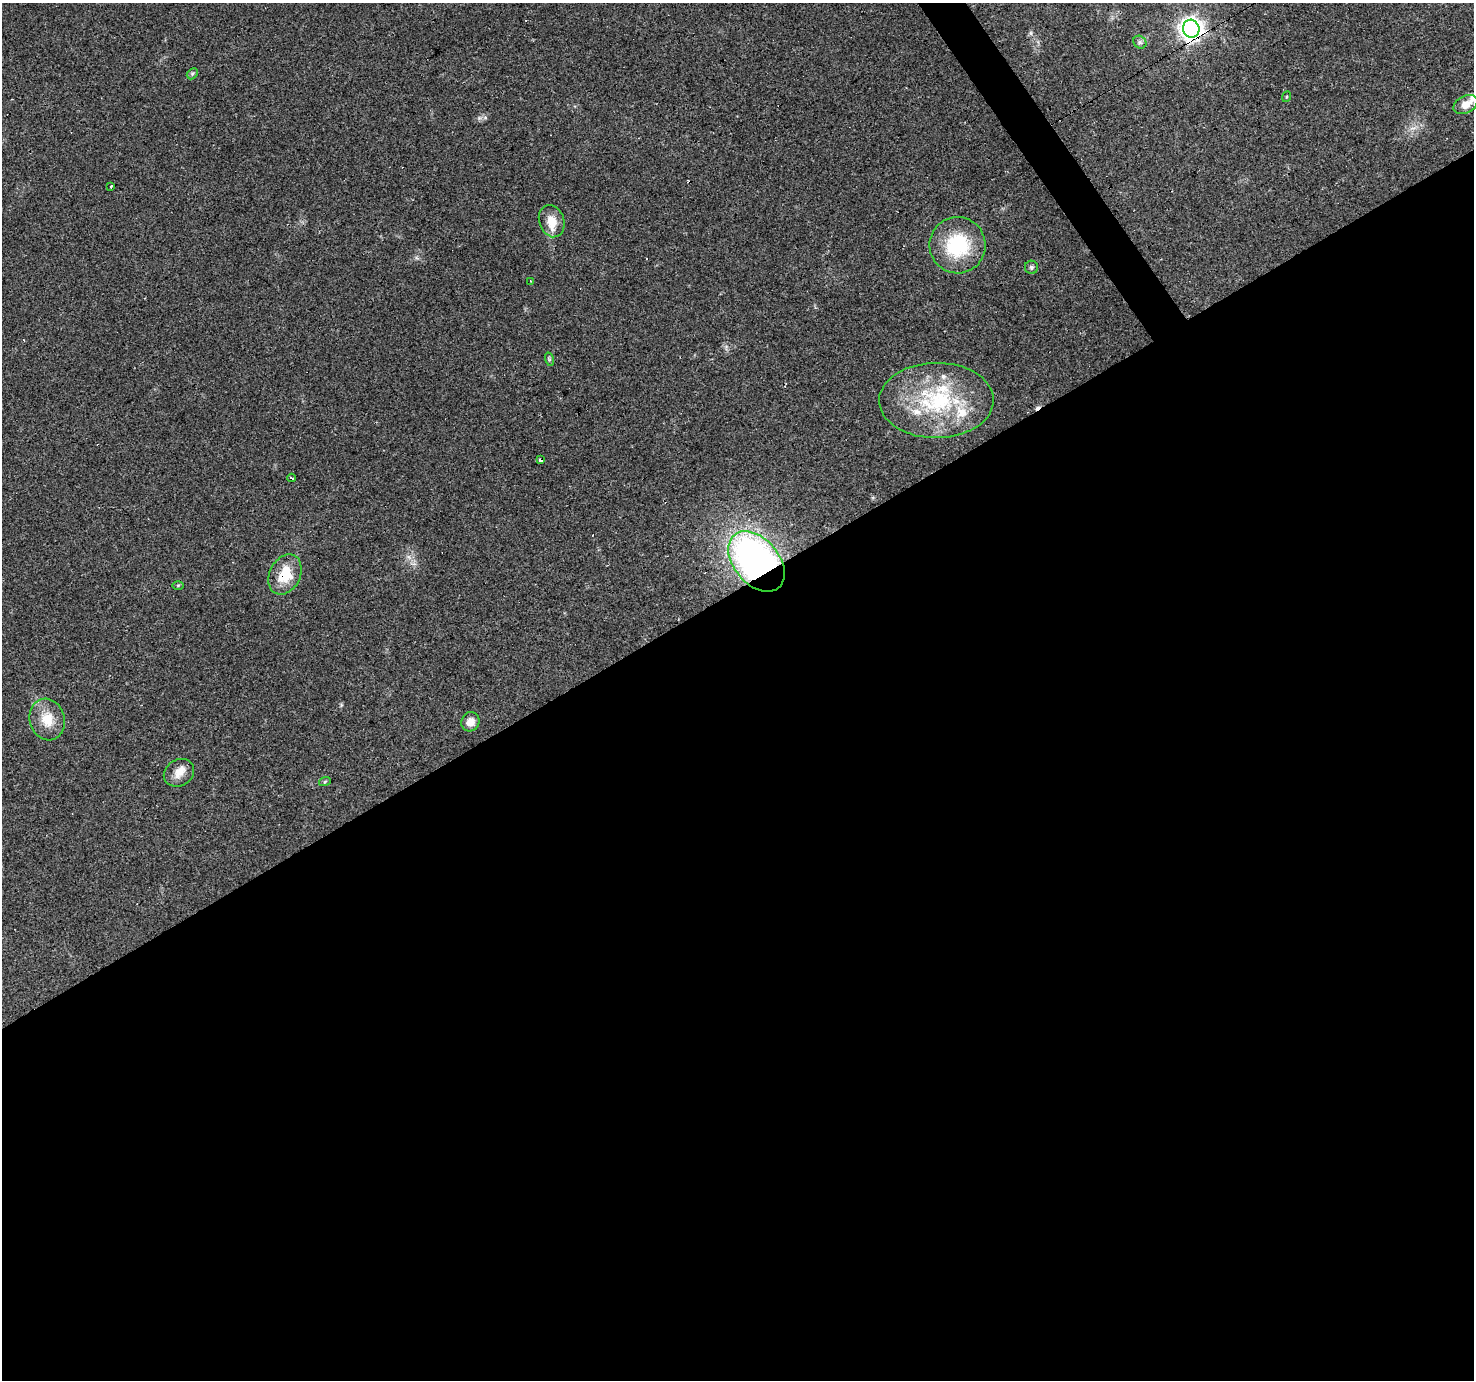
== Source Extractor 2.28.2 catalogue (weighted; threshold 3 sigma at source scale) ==
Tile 15 of 4 x 4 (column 3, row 4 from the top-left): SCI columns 2947-4418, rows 178-1555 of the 5891 x 5804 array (HDU 1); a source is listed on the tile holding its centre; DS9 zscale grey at full resolution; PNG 1476 x 1382 px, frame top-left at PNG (2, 3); each listed source drawn as its Kron ellipse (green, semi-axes under 4 px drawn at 4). Shown black and unused: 58% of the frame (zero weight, under 2 of 3 exposures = <1% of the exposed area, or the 3 px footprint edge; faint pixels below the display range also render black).
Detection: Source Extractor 2.28.2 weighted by HDU 2 'WHT'; one run over the whole footprint, this tile lists its part. Background 0.0956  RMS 0.0068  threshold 0.0306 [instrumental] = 3 sigma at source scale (4.5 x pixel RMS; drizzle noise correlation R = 1.50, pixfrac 1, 0.0396/0.0396 arcsec/px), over >= 5 px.
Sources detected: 32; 5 cosmic-ray / hot-pixel residue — neither listed nor drawn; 6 inside a brighter listed object's ellipse — not listed separately; the other 21 listed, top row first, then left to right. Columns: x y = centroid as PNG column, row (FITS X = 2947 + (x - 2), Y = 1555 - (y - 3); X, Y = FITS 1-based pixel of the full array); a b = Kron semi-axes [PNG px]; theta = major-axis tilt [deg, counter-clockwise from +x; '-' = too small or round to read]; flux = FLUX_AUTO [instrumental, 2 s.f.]
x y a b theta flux
1191 29 9 8 - 510
1140 42 7 6 - 1.8
192 74 6 4 46 1.1
1286 97 5 3 - 0.63
1466 104 13 8 28 6.8
111 186 3 2 - 0.93
552 221 16 12 -71 10
958 245 28 28 - 44
1031 267 6 6 - 1.5
531 281 3 2 - 0.74
549 359 7 4 -72 0.99
936 400 57 37 1 75
541 460 3 3 - 10
292 478 4 3 - 3.4
756 561 34 22 -50 260
285 574 21 15 63 20
178 585 6 4 1 0.78
47 719 21 17 -72 15
470 722 10 9 - 5.9
179 773 16 13 32 7.5
325 781 6 4 20 0.77
Overlapping masked pixels (flux is a lower limit): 4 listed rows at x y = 1191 29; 541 460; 756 561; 285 574